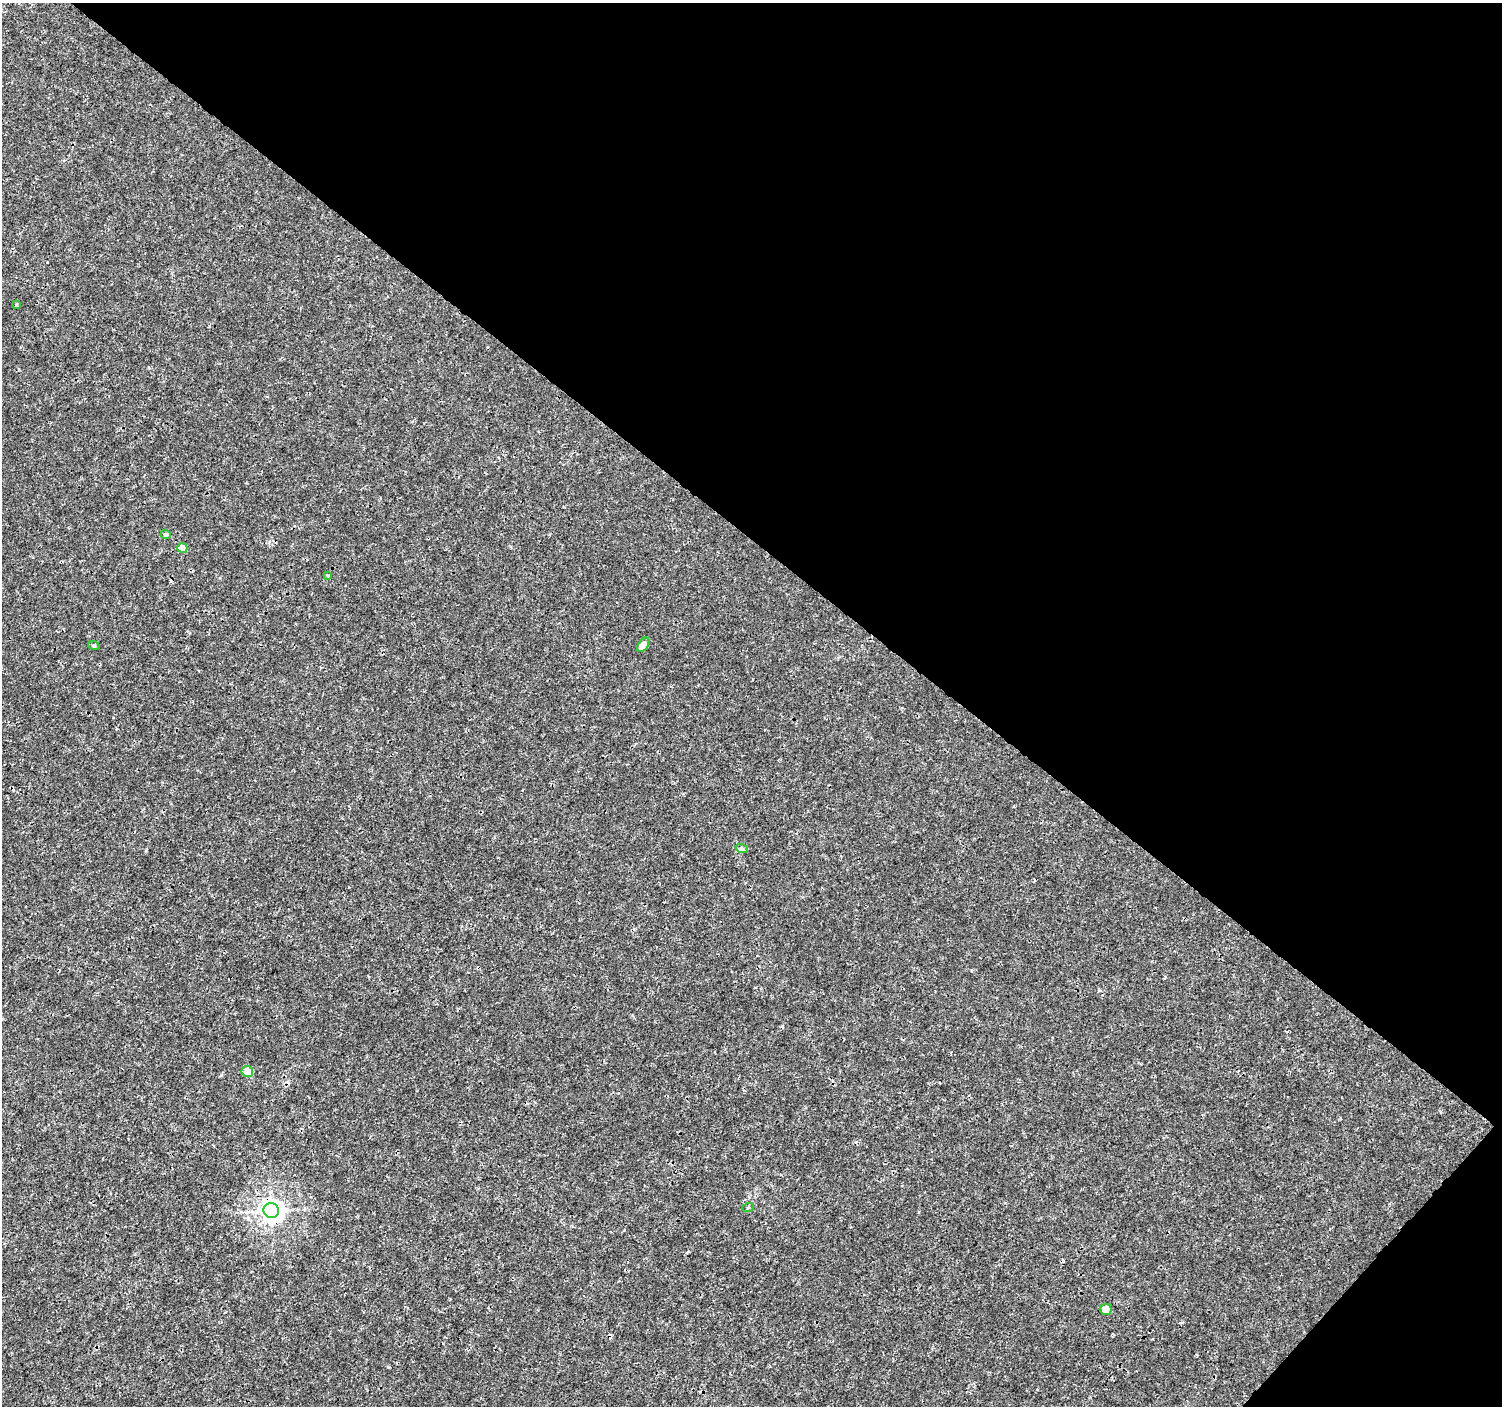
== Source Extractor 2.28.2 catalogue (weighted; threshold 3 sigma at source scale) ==
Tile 8 of 4 x 4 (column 4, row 2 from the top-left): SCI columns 4502-6001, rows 2981-4384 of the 6008 x 6026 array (HDU 1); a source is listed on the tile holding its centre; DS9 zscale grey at full resolution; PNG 1504 x 1408 px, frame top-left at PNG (2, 3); each listed source drawn as its Kron ellipse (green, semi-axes under 4 px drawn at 4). Shown black and unused: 40% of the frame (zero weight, under 3 of 4 exposures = <1% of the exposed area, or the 3 px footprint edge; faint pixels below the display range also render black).
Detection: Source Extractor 2.28.2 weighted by HDU 2 'WHT'; one run over the whole footprint, this tile lists its part. Background 9.38e-04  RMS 9.4e-04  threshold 0.00421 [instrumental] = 3 sigma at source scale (4.5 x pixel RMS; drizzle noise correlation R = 1.50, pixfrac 1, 0.0396/0.0396 arcsec/px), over >= 5 px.
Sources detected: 12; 1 cosmic-ray / hot-pixel residue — neither listed nor drawn; the other 11 listed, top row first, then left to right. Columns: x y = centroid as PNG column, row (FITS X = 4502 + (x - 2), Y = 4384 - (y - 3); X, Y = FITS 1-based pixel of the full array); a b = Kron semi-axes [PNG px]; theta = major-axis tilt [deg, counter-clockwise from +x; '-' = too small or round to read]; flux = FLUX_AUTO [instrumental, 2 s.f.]
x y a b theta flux
17 304 3 3 - 0.14
166 534 5 4 - 0.24
182 548 5 4 - 1.4
327 575 3 2 - 0.1
643 645 8 5 56 0.8
94 646 6 3 -18 0.11
742 849 6 4 -19 0.15
247 1071 6 5 - 0.98
748 1208 6 4 20 0.11
271 1211 8 7 - 72
1106 1309 6 5 - 0.69
Overlapping masked pixels (flux is a lower limit): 1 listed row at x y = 271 1211